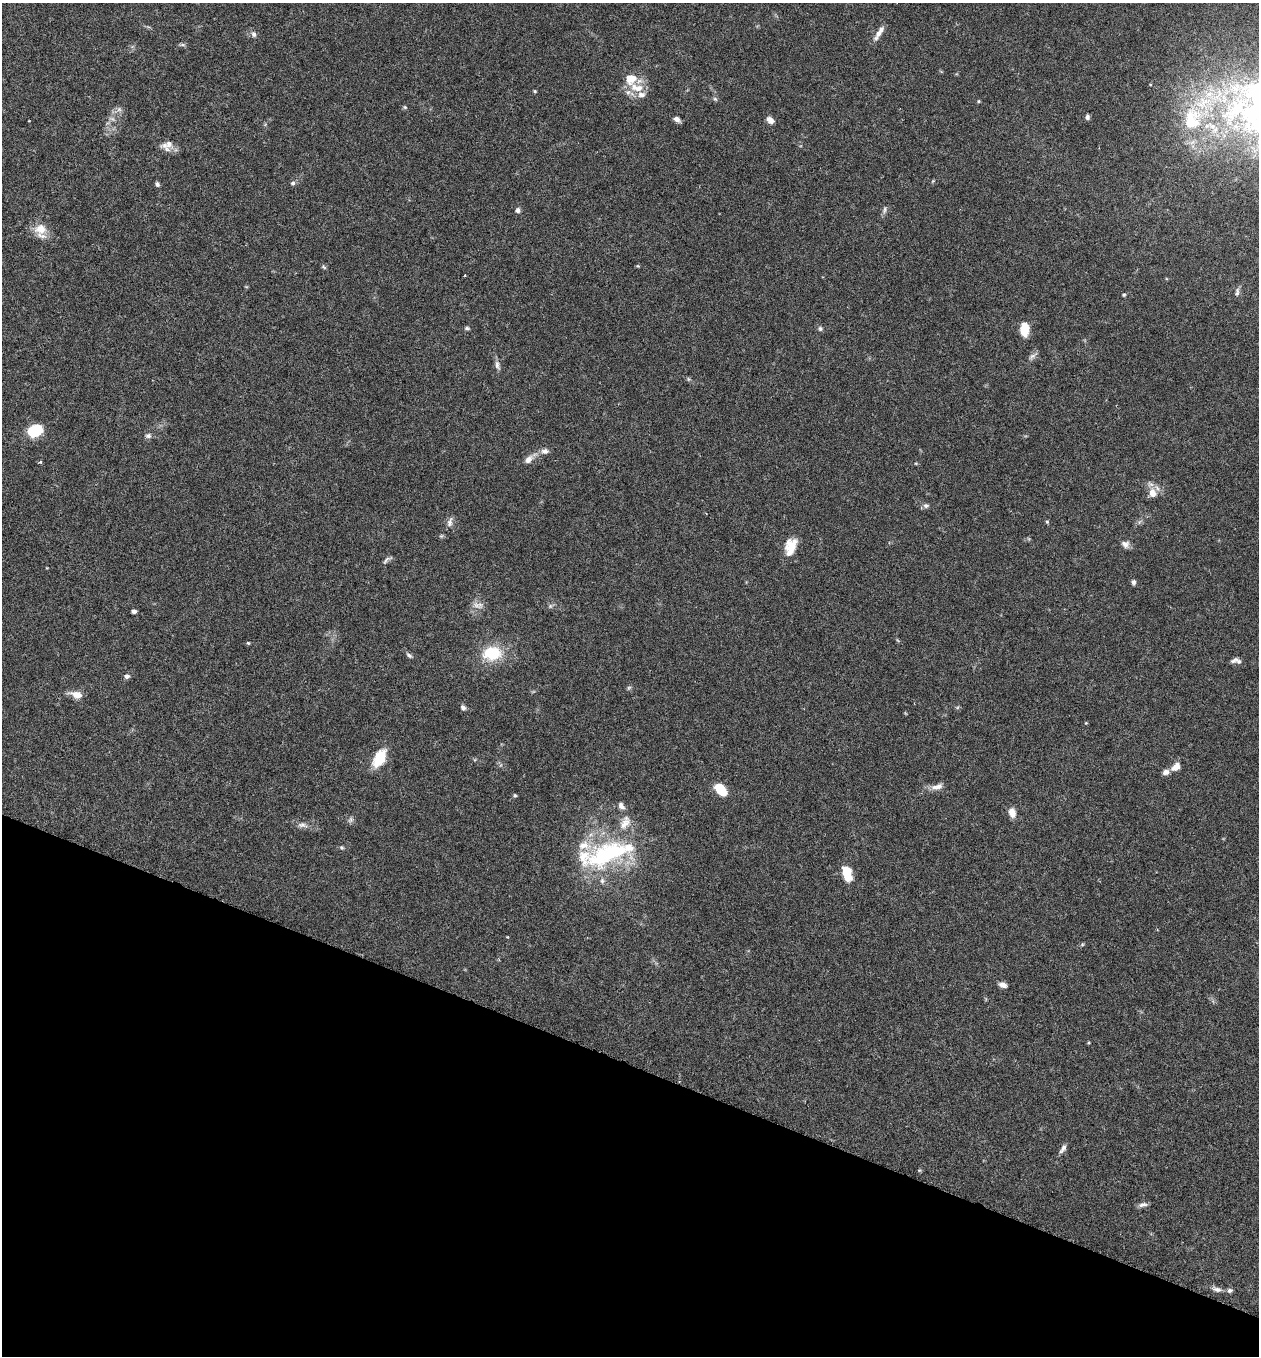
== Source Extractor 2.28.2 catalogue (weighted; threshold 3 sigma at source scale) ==
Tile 15 of 4 x 4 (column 3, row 4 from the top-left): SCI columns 2708-3964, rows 27-1380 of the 5543 x 5465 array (HDU 1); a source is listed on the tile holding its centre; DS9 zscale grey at full resolution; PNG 1261 x 1358 px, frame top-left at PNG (2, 3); no overlay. Shown black and unused: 21% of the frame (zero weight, under 3 of 6 exposures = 3% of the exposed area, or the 3 px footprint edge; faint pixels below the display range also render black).
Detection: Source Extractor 2.28.2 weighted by HDU 2 'WHT'; one run over the whole footprint, this tile lists its part. Background 0.0173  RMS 0.0019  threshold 0.00795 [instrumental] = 3 sigma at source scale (4.09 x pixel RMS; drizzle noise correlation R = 1.36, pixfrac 0.8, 0.05/0.05 arcsec/px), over >= 5 px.
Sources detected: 83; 8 inside a brighter listed object's ellipse — not listed separately; the other 75 listed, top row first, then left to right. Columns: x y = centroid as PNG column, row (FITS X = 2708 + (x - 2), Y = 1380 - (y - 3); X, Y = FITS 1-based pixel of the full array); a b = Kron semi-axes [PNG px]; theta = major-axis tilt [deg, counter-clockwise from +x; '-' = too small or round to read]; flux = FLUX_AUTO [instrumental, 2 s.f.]
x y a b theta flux
879 33 22 6 58 1.3
254 34 8 6 -74 0.55
182 45 8 4 0 0.32
631 79 14 13 - 2.8
535 91 4 4 - 0.19
628 92 7 6 - 0.58
641 94 11 8 0 0.96
715 99 7 4 -44 0.27
978 101 5 4 - 0.19
405 107 5 4 - 0.23
119 109 7 5 45 0.46
1087 117 7 5 -79 0.39
676 119 7 6 - 0.75
1192 119 39 27 87 14
770 120 9 6 -38 0.94
169 144 16 12 82 1.5
293 183 6 5 - 0.41
157 184 6 5 - 0.39
518 210 6 6 - 0.53
884 210 10 4 85 0.44
40 229 17 14 -1 2.5
324 267 8 4 -38 0.26
465 275 2 2 - 0.14
1237 292 12 5 82 0.47
1124 295 5 4 - 0.2
467 328 7 5 8 0.32
820 328 7 5 -88 0.35
1024 329 14 8 -90 3.3
1032 356 14 5 36 0.62
497 365 13 6 -79 0.68
688 379 6 4 -71 0.24
35 430 14 10 27 6.8
148 436 8 6 -3 0.53
545 451 11 7 -2 0.74
529 459 13 8 46 1.1
40 462 4 4 - 0.22
1152 493 12 10 -75 1.8
926 506 8 6 -1 0.5
450 522 13 6 74 0.74
1047 522 6 4 -1 0.21
1125 544 10 8 -24 0.86
791 547 22 12 72 3.3
386 560 13 4 48 0.44
1134 582 6 5 - 0.41
476 605 14 5 -32 0.78
550 606 6 6 - 0.35
134 611 4 4 - 0.48
248 643 5 4 - 0.19
492 653 21 16 6 6.3
409 655 9 4 -38 0.39
1234 660 10 5 28 0.51
127 676 7 6 - 0.56
629 688 7 4 45 0.26
77 695 12 7 -17 1.9
463 708 7 6 - 0.44
1086 723 4 3 - 0.14
379 758 22 12 61 4.5
1176 767 11 7 40 1.6
1166 772 8 7 - 0.73
938 786 13 8 32 1
721 790 12 7 -49 5.1
515 795 5 5 - 0.26
621 806 9 6 -55 0.75
1012 813 11 7 -78 1.4
351 820 7 5 89 0.39
302 825 13 7 -8 0.86
342 847 6 4 -21 0.26
607 854 67 29 23 20
847 873 14 8 -74 4.5
1082 945 6 3 20 0.22
1003 985 8 5 -15 0.93
1063 1149 12 6 59 0.71
919 1170 6 3 -18 0.17
1143 1205 12 6 10 0.65
1217 1289 13 6 -10 0.84